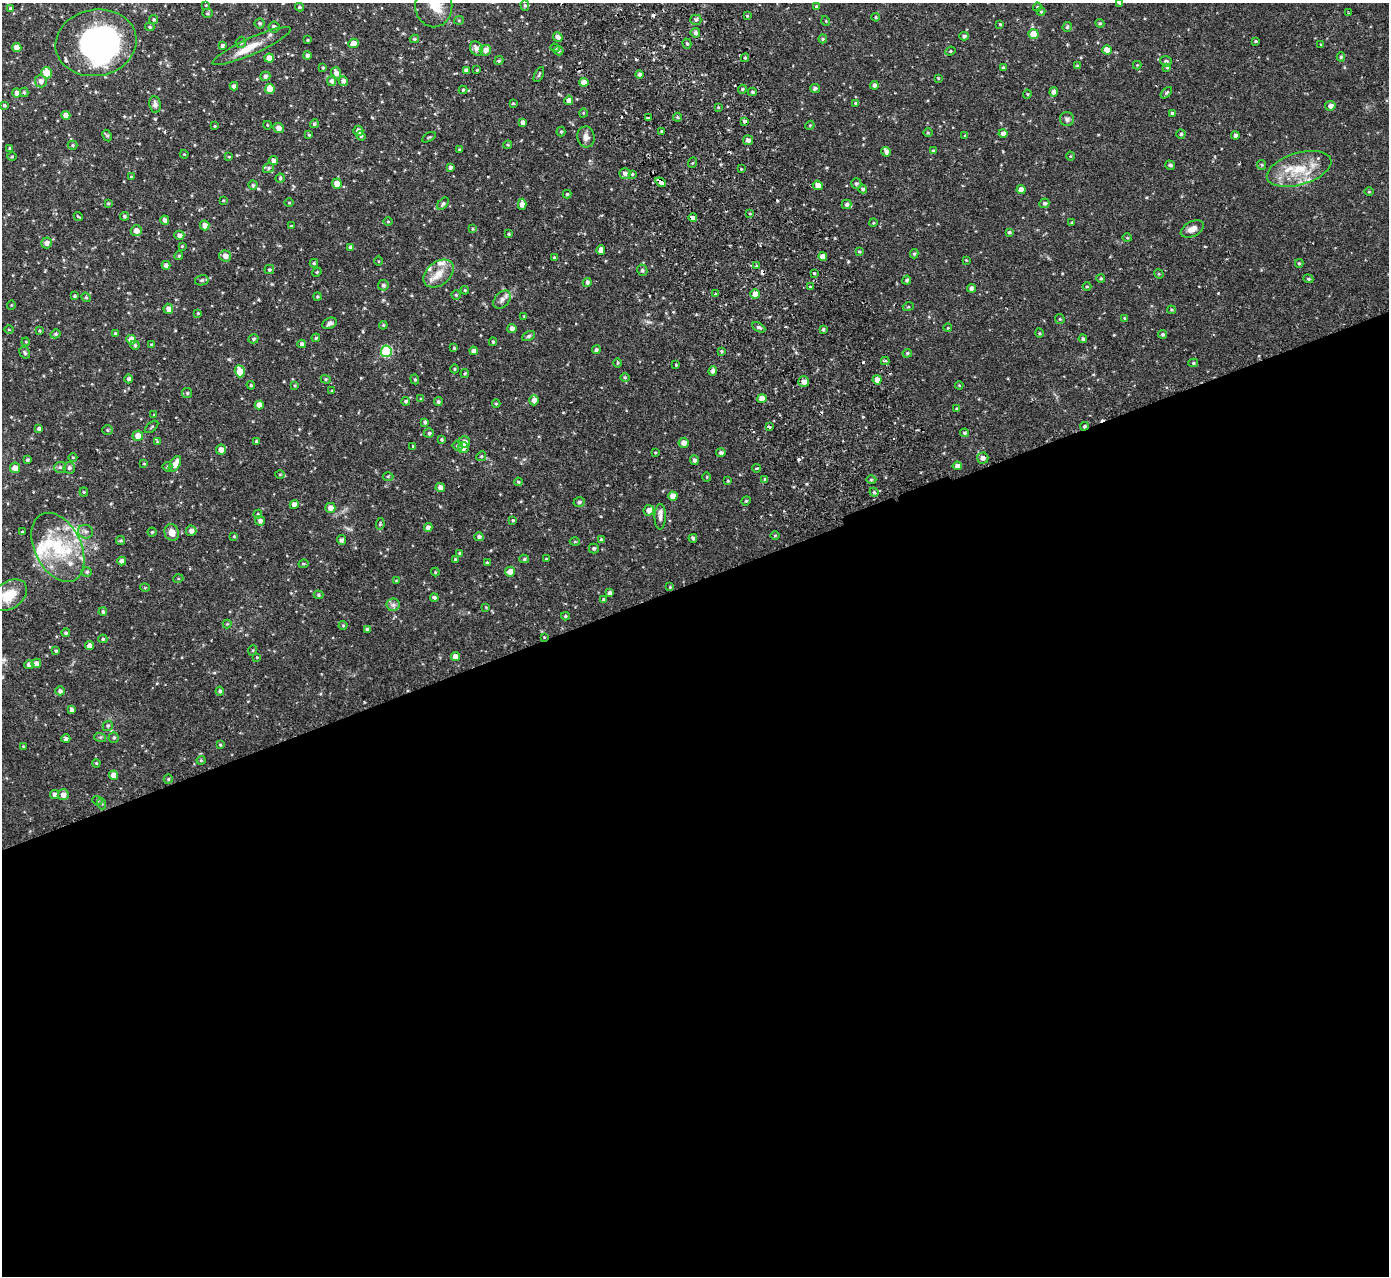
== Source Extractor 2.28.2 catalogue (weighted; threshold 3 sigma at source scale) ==
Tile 15 of 4 x 4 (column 3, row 4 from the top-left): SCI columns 2829-4215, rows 183-1456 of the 5655 x 5589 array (HDU 1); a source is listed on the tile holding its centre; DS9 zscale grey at full resolution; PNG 1391 x 1278 px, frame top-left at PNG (2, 3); each listed source drawn as its Kron ellipse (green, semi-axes under 4 px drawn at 4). Shown black and unused: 55% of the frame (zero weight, under 2 of 3 exposures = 3% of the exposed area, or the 3 px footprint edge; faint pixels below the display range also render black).
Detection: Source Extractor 2.28.2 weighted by HDU 2 'WHT'; one run over the whole footprint, this tile lists its part. Background 0.0647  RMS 0.0053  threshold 0.0241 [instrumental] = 3 sigma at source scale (4.5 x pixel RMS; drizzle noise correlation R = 1.50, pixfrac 1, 0.05/0.05 arcsec/px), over >= 5 px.
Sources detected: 419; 1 inside a brighter object's white glare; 8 cosmic-ray / hot-pixel residue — neither listed nor drawn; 14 inside a brighter listed object's ellipse — not listed separately; the other 396 listed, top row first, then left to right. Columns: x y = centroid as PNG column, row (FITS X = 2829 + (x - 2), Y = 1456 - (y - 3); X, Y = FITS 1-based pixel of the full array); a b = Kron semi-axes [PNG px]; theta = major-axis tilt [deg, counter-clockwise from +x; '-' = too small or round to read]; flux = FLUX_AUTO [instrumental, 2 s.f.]
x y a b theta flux
1120 3 4 3 - 0.68
206 5 3 2 - 0.35
525 5 5 4 - 0.78
434 6 21 18 -90 14
299 7 4 3 - 0.71
816 7 4 4 - 0.8
1037 7 4 4 - 0.48
10 8 3 3 - 0.62
1041 12 4 4 - 0.5
208 13 5 4 - 0.62
1349 13 3 3 - 0.87
747 16 3 3 - 0.49
876 17 4 3 - 0.68
154 19 4 4 - 0.71
459 20 5 4 - 0.56
696 20 5 5 - 0.85
826 21 5 3 - 0.42
260 23 5 5 - 0.91
1100 23 4 4 - 0.62
1000 24 4 3 - 0.56
150 27 5 3 - 0.67
274 27 5 5 - 1.6
1067 27 5 4 - 0.83
695 33 5 4 - 1.5
1033 34 5 5 - 8
964 36 4 4 - 1.2
558 37 5 4 - 2.1
414 39 4 4 - 0.76
823 39 4 4 - 0.63
308 40 3 3 - 0.53
1256 41 4 3 - 0.62
241 42 5 5 - 1
96 43 41 33 10 110
354 43 5 5 - 4.1
687 44 5 4 - 0.82
1321 44 4 3 - 0.43
222 45 4 3 - 1.1
252 46 42 8 24 9.2
17 47 5 4 - 4.6
476 48 7 6 - 2.8
555 48 5 4 - 0.74
485 50 6 5 - 2.3
1107 50 5 4 - 4
559 51 4 4 - 0.83
950 51 5 4 - 0.72
307 56 4 4 - 1.7
1341 57 4 4 - 0.71
269 58 5 4 - 3.8
745 58 4 3 - 0.82
499 61 5 4 - 0.77
1166 61 6 5 - 1.3
1137 65 4 4 - 0.44
1077 66 4 3 - 0.9
1003 67 4 3 - 0.56
323 68 4 3 - 0.6
1167 68 4 4 - 0.61
466 70 4 4 - 2
477 70 3 2 - 0.41
47 73 5 5 - 8
336 73 6 5 - 2.9
640 74 4 4 - 1.3
539 75 8 3 64 0.75
265 76 5 4 - 1.4
938 78 4 3 - 0.51
41 81 6 6 - 2.5
332 81 5 4 - 1.6
343 81 5 4 - 1.8
584 82 4 4 - 4.3
874 85 4 4 - 1.7
234 86 4 4 - 1.8
815 88 5 4 - 1.2
270 89 5 5 - 8.2
742 89 4 4 - 0.74
463 90 4 4 - 0.59
24 92 4 3 - 0.8
752 92 4 4 - 0.81
1054 92 4 4 - 2.1
17 93 4 4 - 2.2
1166 93 7 4 45 0.78
1027 94 4 4 - 0.57
569 100 5 4 - 2.3
513 103 3 3 - 0.44
855 103 4 3 - 0.49
155 104 8 6 -81 1.6
4 105 3 3 - 0.83
1330 106 5 4 - 2.2
718 107 4 4 - 0.47
583 113 4 3 - 0.46
1172 113 4 3 - 0.88
66 115 4 4 - 3.6
677 117 4 4 - 0.68
648 118 4 3 - 1.4
1067 119 7 7 - 1.4
745 121 4 3 - 10
523 122 4 4 - 2
314 124 4 4 - 1
267 125 4 2 - 0.35
810 125 5 3 - 0.5
215 126 3 2 - 0.46
278 128 5 5 - 2.8
358 131 5 5 - 2.5
561 131 5 4 - 0.66
661 131 3 3 - 0.65
928 132 5 3 - 0.5
1003 133 4 4 - 2
1181 134 4 4 - 0.89
309 135 4 4 - 0.54
1235 135 4 4 - 1.6
107 136 6 4 -61 0.84
361 136 5 4 - 0.97
965 136 4 3 - 0.51
429 137 7 3 29 0.57
586 137 10 8 -81 2.7
748 140 5 5 - 1.9
73 145 5 4 - 0.65
508 145 4 4 - 0.59
10 148 4 4 - 0.87
460 149 3 3 - 0.59
933 151 4 3 - 1
886 152 5 4 - 1.7
184 154 4 4 - 0.46
1070 156 4 3 - 0.37
12 157 5 3 - 0.52
229 157 4 3 - 0.44
273 160 5 4 - 2.1
692 163 5 3 - 0.52
1170 165 5 4 - 1.1
1262 165 5 4 - 0.62
450 167 4 4 - 1.1
268 168 5 4 - 0.96
741 169 3 3 - 0.47
1299 169 33 16 16 17
625 173 5 5 - 1.7
632 174 4 3 - 0.6
131 177 4 4 - 0.52
280 178 4 4 - 0.79
661 182 6 4 -35 2.7
337 184 5 5 - 4.7
856 184 5 5 - 0.99
253 185 4 4 - 0.8
818 185 5 4 - 2.7
863 189 4 4 - 1
1021 190 4 4 - 3.6
1369 192 4 3 - 0.46
567 194 4 4 - 0.69
223 200 3 3 - 0.51
108 203 3 3 - 0.47
289 203 5 3 - 0.42
1044 203 5 4 - 1.1
443 204 7 4 51 1.1
522 204 5 4 - 3.1
847 204 5 5 - 1.4
750 214 4 2 - 0.41
124 216 4 4 - 0.94
78 217 5 2 - 0.58
693 218 4 3 - 3.1
165 220 4 4 - 2.1
388 221 4 3 - 0.46
1072 222 4 3 - 0.55
873 223 4 3 - 0.45
205 225 5 4 - 2.9
291 226 4 3 - 0.45
473 229 3 3 - 0.54
1192 229 12 7 27 3.4
136 231 5 5 - 3.4
1009 232 4 4 - 0.85
509 234 4 3 - 0.63
179 235 5 4 - 2.1
1127 238 5 3 - 0.54
46 243 5 5 - 2.5
182 246 3 2 - 0.45
351 247 4 4 - 1.7
601 250 5 4 - 3.6
859 252 3 3 - 0.61
914 254 5 4 - 0.74
179 256 4 4 - 0.68
225 256 6 5 - 2.8
823 256 4 4 - 4.2
554 257 4 3 - 0.52
966 260 3 3 - 0.41
378 261 5 3 - 0.48
314 263 4 4 - 0.64
1299 263 4 4 - 0.67
166 265 4 4 - 2.4
756 266 3 3 - 0.67
269 270 5 4 - 0.79
642 270 6 5 - 0.84
317 272 5 4 - 0.55
814 273 3 3 - 0.91
438 274 17 11 39 6.6
1159 274 5 4 - 0.53
1101 278 4 4 - 0.7
1308 279 5 4 - 0.69
202 280 7 5 14 1.2
907 280 4 4 - 0.88
587 282 4 4 - 1.4
383 285 5 5 - 1.3
810 286 4 2 - 0.43
1087 286 4 3 - 0.48
971 288 4 4 - 2.2
465 290 4 3 - 0.52
716 294 3 3 - 1.3
755 294 5 4 - 4.6
456 295 4 4 - 0.64
74 296 3 3 - 0.89
86 297 5 4 - 0.64
317 297 4 4 - 0.64
502 300 10 7 49 2.3
11 305 5 3 - 0.36
908 307 5 3 - 0.46
168 309 5 5 - 2.3
1171 310 4 3 - 0.54
198 313 3 2 - 0.43
524 316 3 3 - 0.42
1124 318 4 4 - 0.53
1060 319 5 4 - 0.56
330 323 8 5 25 1.3
383 325 4 4 - 0.56
759 327 7 4 -28 1.3
512 328 4 4 - 2.2
948 328 4 3 - 0.4
9 329 5 3 - 0.52
823 329 4 3 - 0.8
39 331 3 3 - 0.59
115 333 4 4 - 0.58
1039 333 4 3 - 0.43
55 334 5 4 - 0.83
1163 334 4 4 - 0.86
528 336 7 4 27 0.95
316 338 4 4 - 0.72
254 339 5 4 - 0.84
1083 339 4 3 - 1.1
131 340 5 5 - 5
26 342 4 3 - 0.45
493 342 4 4 - 0.66
152 344 4 4 - 0.67
302 344 4 4 - 1.5
135 345 5 4 - 0.98
454 348 4 4 - 0.58
596 350 4 4 - 1.1
386 351 5 5 - 31
473 351 4 4 - 1.9
721 351 4 3 - 0.68
25 353 6 5 - 0.98
907 353 5 4 - 0.68
885 361 4 4 - 0.64
618 363 5 3 - 0.49
1193 363 5 4 - 0.69
676 365 3 2 - 0.48
454 369 4 3 - 0.54
240 371 6 5 - 8.5
713 371 5 4 - 1.9
465 374 4 3 - 0.65
625 378 5 3 - 0.51
129 379 4 4 - 1.2
326 379 5 4 - 0.65
415 379 5 4 - 0.7
877 380 4 4 - 3.1
804 382 5 5 - 2.9
251 385 4 4 - 0.67
295 385 4 3 - 0.53
959 385 4 3 - 0.41
332 390 3 3 - 0.46
187 393 5 5 - 0.74
762 398 4 4 - 4.5
421 399 4 4 - 0.62
534 400 5 4 - 2.9
406 401 4 4 - 0.85
438 402 4 4 - 0.99
496 403 4 4 - 0.61
259 405 4 4 - 3.9
957 409 4 3 - 0.53
154 414 4 2 - 0.34
425 422 4 4 - 1.3
769 426 3 3 - 2.6
1084 426 4 3 - 0.93
152 427 8 2 40 0.52
39 428 4 3 - 1.4
107 430 5 5 - 0.71
429 433 5 5 - 0.99
964 433 4 4 - 1
138 436 5 5 - 4.3
442 439 3 3 - 0.68
256 441 4 3 - 0.71
157 442 4 4 - 0.54
464 442 5 5 - 2.8
684 443 5 5 - 3.1
413 446 3 2 - 0.44
458 446 5 5 - 0.99
463 448 5 5 - 2.5
221 450 5 5 - 3.4
655 452 4 2 - 0.4
721 452 5 4 - 1.5
481 456 5 4 - 0.7
73 457 4 3 - 0.43
983 458 6 5 - 2.1
27 460 4 3 - 0.85
694 460 5 4 - 1.4
144 464 4 3 - 0.47
175 464 9 5 61 4.7
957 466 4 4 - 2.6
60 467 6 5 - 1.1
167 467 5 4 - 0.96
15 468 5 5 - 4.1
69 468 6 5 - 1.3
756 468 4 3 - 0.86
280 474 5 3 - 0.45
388 477 5 3 - 0.56
707 477 4 4 - 0.48
765 480 4 4 - 1.1
871 480 5 3 - 0.58
728 481 3 3 - 0.49
518 482 4 3 - 0.61
440 487 5 4 - 2.4
84 492 4 4 - 0.57
874 492 4 4 - 0.7
673 496 5 4 - 5
746 501 5 4 - 0.62
579 502 6 4 17 0.93
294 504 4 4 - 2.9
330 508 5 5 - 3.3
649 510 5 5 - 2.5
258 514 4 4 - 0.6
660 517 13 5 89 2.1
513 520 4 3 - 0.68
260 521 5 5 - 1.8
380 524 6 4 80 0.7
428 528 4 4 - 2.4
191 531 5 5 - 2.2
22 532 4 2 - 0.51
85 532 7 6 - 1.7
152 532 4 4 - 0.59
172 533 8 7 - 3.8
775 535 4 3 - 0.45
234 536 3 3 - 0.51
479 537 4 4 - 1.3
693 538 4 3 - 1.2
341 540 5 4 - 1.5
601 540 4 4 - 0.98
121 541 4 4 - 0.83
575 542 5 3 - 0.47
58 547 37 23 -64 30
594 548 5 5 - 1
459 553 3 3 - 0.55
455 559 3 3 - 0.78
524 559 5 4 - 0.72
546 559 3 2 - 0.33
122 561 4 4 - 2.4
487 563 4 3 - 0.72
303 564 5 4 - 0.61
87 572 5 4 - 0.84
435 572 4 4 - 0.46
510 572 5 5 - 3.9
178 579 5 3 - 0.49
396 581 3 3 - 0.38
670 587 4 3 - 0.42
145 588 5 3 - 0.46
610 593 4 4 - 1.5
9 595 20 13 35 12
318 595 5 4 - 0.76
434 598 4 4 - 1.3
604 600 4 4 - 1.1
393 605 7 6 - 1.5
486 607 4 3 - 0.43
103 612 4 4 - 1
565 616 4 3 - 0.75
227 624 4 4 - 0.52
343 625 4 4 - 0.58
367 629 4 4 - 0.86
66 633 4 4 - 1.1
544 637 3 3 - 0.41
103 639 4 4 - 0.83
89 646 4 4 - 2.4
253 650 5 3 - 0.43
56 651 4 3 - 0.7
257 657 4 2 - 0.38
455 657 4 4 - 3.3
36 663 5 4 - 2.7
29 665 4 4 - 2
60 691 4 4 - 1.4
220 691 4 4 - 1
72 710 4 4 - 1.7
108 726 5 4 - 0.76
100 737 6 4 -17 0.71
114 738 5 5 - 0.87
66 739 4 4 - 1.6
220 745 4 3 - 0.59
23 746 3 3 - 0.5
201 760 4 4 - 0.53
96 763 4 3 - 0.46
113 775 5 4 - 3.6
168 779 4 4 - 0.7
54 794 4 4 - 2
63 795 5 5 - 2.7
97 800 5 3 - 0.58
102 804 5 3 - 0.64
Overlapping masked pixels (flux is a lower limit): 4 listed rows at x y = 745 121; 661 182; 1084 426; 544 637
Isophote crosses this tile's border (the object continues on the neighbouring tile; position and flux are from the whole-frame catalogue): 4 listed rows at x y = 1120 3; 434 6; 96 43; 9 595